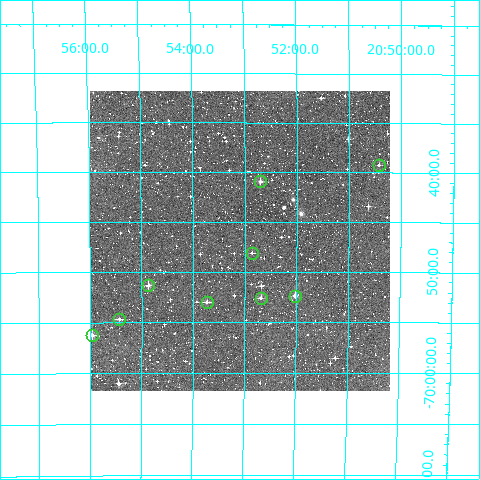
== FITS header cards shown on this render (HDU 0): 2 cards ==
NAXIS1  =                  300
NAXIS2  =                  300

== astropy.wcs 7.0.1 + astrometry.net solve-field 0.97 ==
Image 300 x 300 px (HDU 0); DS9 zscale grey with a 90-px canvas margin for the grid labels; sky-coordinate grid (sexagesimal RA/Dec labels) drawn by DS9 from the SOLVED WCS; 9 Tycho-2 reference stars matched to detected sources circled (green)
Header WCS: RA---TAN/DEC--TAN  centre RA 20:53:06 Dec -69:47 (313.27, -69.78 deg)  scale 6 arcsec/px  FOV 30.0' x 30.0'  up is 0 deg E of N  parity normal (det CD < 0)
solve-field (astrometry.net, Tycho-2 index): VERIFIED the header's WCS against the Tycho-2 star catalogue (verified at 2 index scales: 6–9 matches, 0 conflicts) and refined it, rather than solving blind
Solved WCS: RA---TAN-SIP/DEC--TAN-SIP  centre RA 20:53:06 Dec -69:47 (313.28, -69.78 deg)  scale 6 arcsec/px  FOV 30.0' x 30.0'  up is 0 deg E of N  parity normal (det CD < 0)
The solver's refit moves the header's centre by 2.8 arcsec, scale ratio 1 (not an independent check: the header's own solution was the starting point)
Tycho-2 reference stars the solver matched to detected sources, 9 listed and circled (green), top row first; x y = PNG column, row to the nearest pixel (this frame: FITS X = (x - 90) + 1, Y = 300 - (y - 91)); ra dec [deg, ICRS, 3 dp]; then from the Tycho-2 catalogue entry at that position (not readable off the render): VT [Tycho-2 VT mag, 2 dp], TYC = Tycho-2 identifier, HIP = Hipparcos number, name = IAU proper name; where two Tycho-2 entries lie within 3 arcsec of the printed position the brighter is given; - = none
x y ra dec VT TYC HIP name
379 165 312.608 -69.654 12.28 9325-894-1 - -
260 181 313.175 -69.683 10.77 9325-254-1 - -
252 253 313.216 -69.802 12.67 9325-293-1 - -
148 285 313.718 -69.855 11.36 9325-61-1 - -
295 296 313.007 -69.873 11.21 9325-1082-1 - -
261 298 313.172 -69.876 11.24 9325-1375-1 - -
207 302 313.434 -69.884 11.25 9325-527-1 - -
119 319 313.857 -69.911 11.11 9325-1188-1 - -
92 335 313.992 -69.937 11.16 9325-716-1 - -